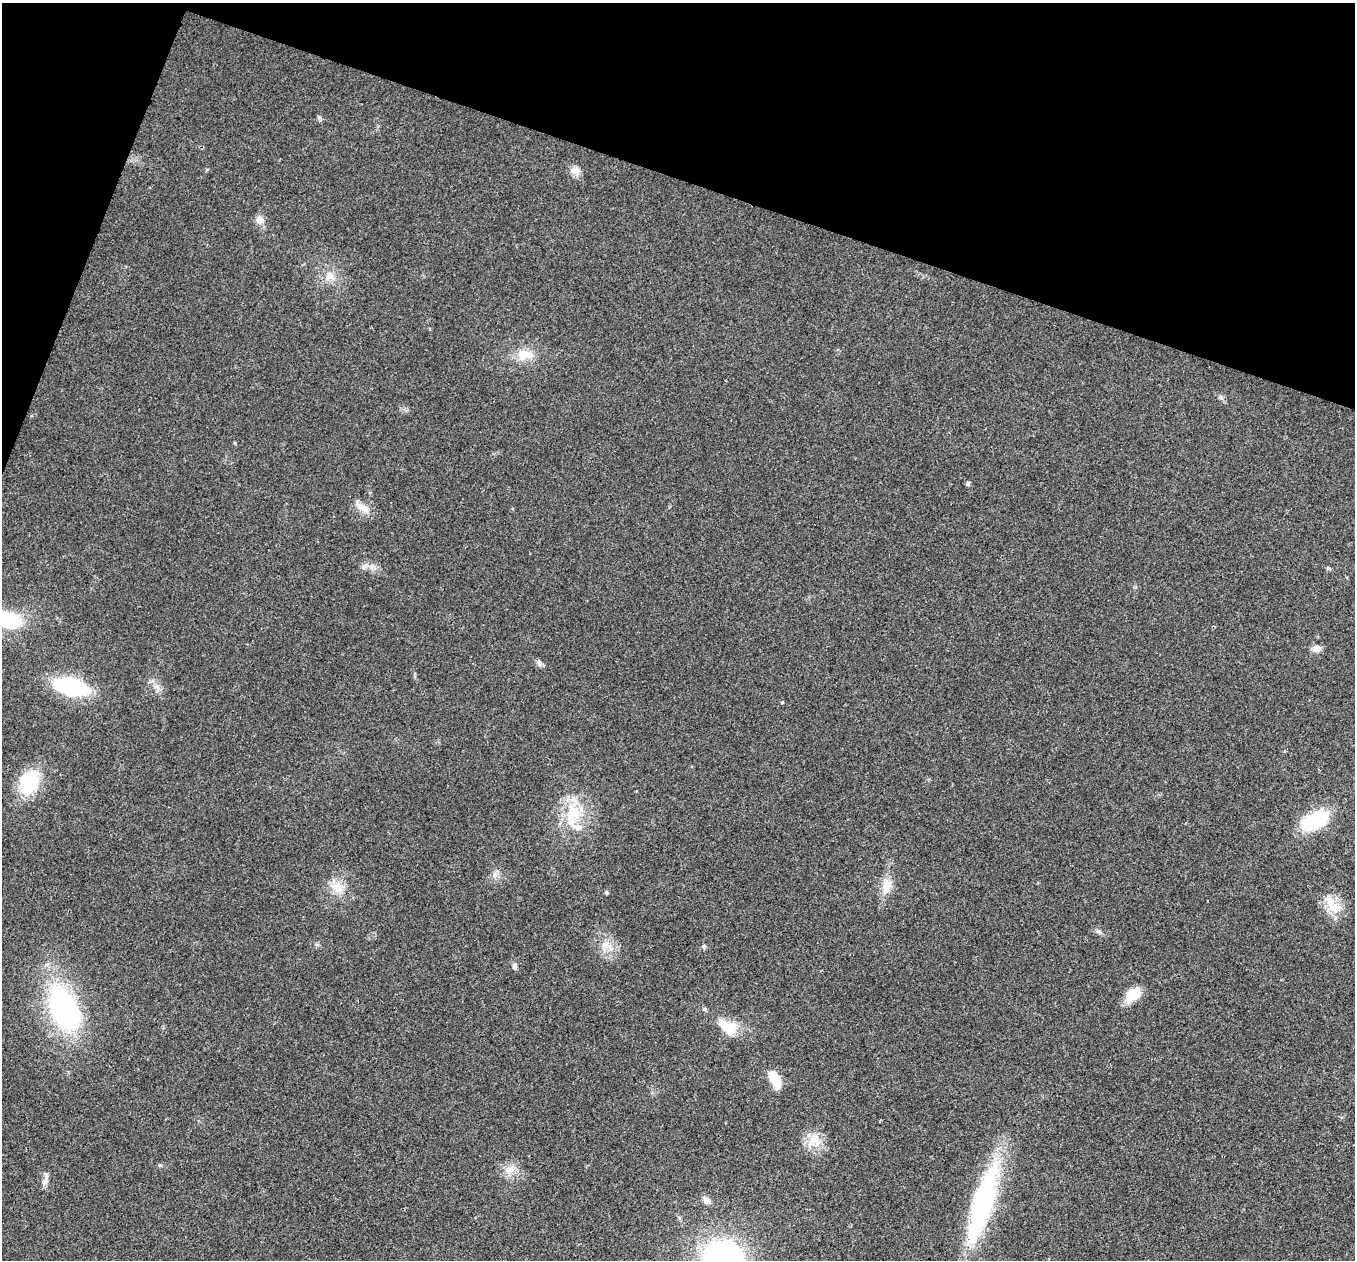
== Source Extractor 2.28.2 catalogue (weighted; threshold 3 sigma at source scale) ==
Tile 2 of 4 x 4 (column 2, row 1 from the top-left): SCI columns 1358-2710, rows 4040-5297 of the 5418 x 5432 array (HDU 1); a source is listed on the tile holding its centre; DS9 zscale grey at full resolution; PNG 1357 x 1262 px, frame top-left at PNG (2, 3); no overlay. Shown black and unused: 17% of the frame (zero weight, under 3 of 4 exposures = <1% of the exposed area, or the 3 px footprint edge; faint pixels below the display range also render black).
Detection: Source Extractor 2.28.2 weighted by HDU 2 'WHT'; one run over the whole footprint, this tile lists its part. Background 0.0191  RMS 0.0045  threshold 0.0204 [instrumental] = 3 sigma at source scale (4.5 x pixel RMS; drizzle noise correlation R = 1.50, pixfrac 1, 0.05/0.05 arcsec/px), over >= 5 px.
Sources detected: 35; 1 inside a brighter listed object's ellipse — not listed separately; the other 34 listed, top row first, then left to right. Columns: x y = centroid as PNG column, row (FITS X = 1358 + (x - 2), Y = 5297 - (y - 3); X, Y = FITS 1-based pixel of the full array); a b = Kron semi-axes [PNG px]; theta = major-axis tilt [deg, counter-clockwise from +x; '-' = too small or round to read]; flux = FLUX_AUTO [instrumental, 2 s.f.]
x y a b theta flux
575 171 14 8 -19 2.9
260 220 10 10 - 3.1
330 276 15 11 -18 4.8
525 355 24 13 7 8.1
968 484 5 5 - 0.87
362 507 22 9 -33 4.7
8 619 26 17 -17 24
1317 648 10 8 23 2.8
539 663 9 6 -52 1.4
71 687 26 13 -14 51
158 688 10 4 -77 1.6
782 702 4 3 - 0.65
29 782 23 17 61 28
574 814 27 24 -87 19
1314 821 26 14 22 33
886 885 20 11 80 6.4
337 887 20 13 -23 6.5
607 893 4 4 - 0.75
1336 907 18 11 7 6.5
1099 931 9 5 -32 1.2
605 945 12 8 -27 3.5
704 946 6 5 - 0.77
514 966 8 6 -68 1.3
1133 995 20 14 44 7.7
64 1009 40 22 -66 100
727 1027 29 16 -21 11
774 1079 16 8 -62 13
815 1140 19 12 -39 7.1
160 1165 6 5 - 0.63
509 1170 15 10 48 4.5
46 1175 12 5 -78 1.8
706 1200 10 8 -58 2.5
983 1202 98 22 73 69
723 1258 32 26 -21 120
Isophote crosses this tile's border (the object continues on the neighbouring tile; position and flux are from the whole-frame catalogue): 2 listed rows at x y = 8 619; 723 1258
Unlisted compact peaks at least as high as the median listed source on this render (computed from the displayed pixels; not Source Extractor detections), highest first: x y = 319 117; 495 875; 1221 398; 1328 568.